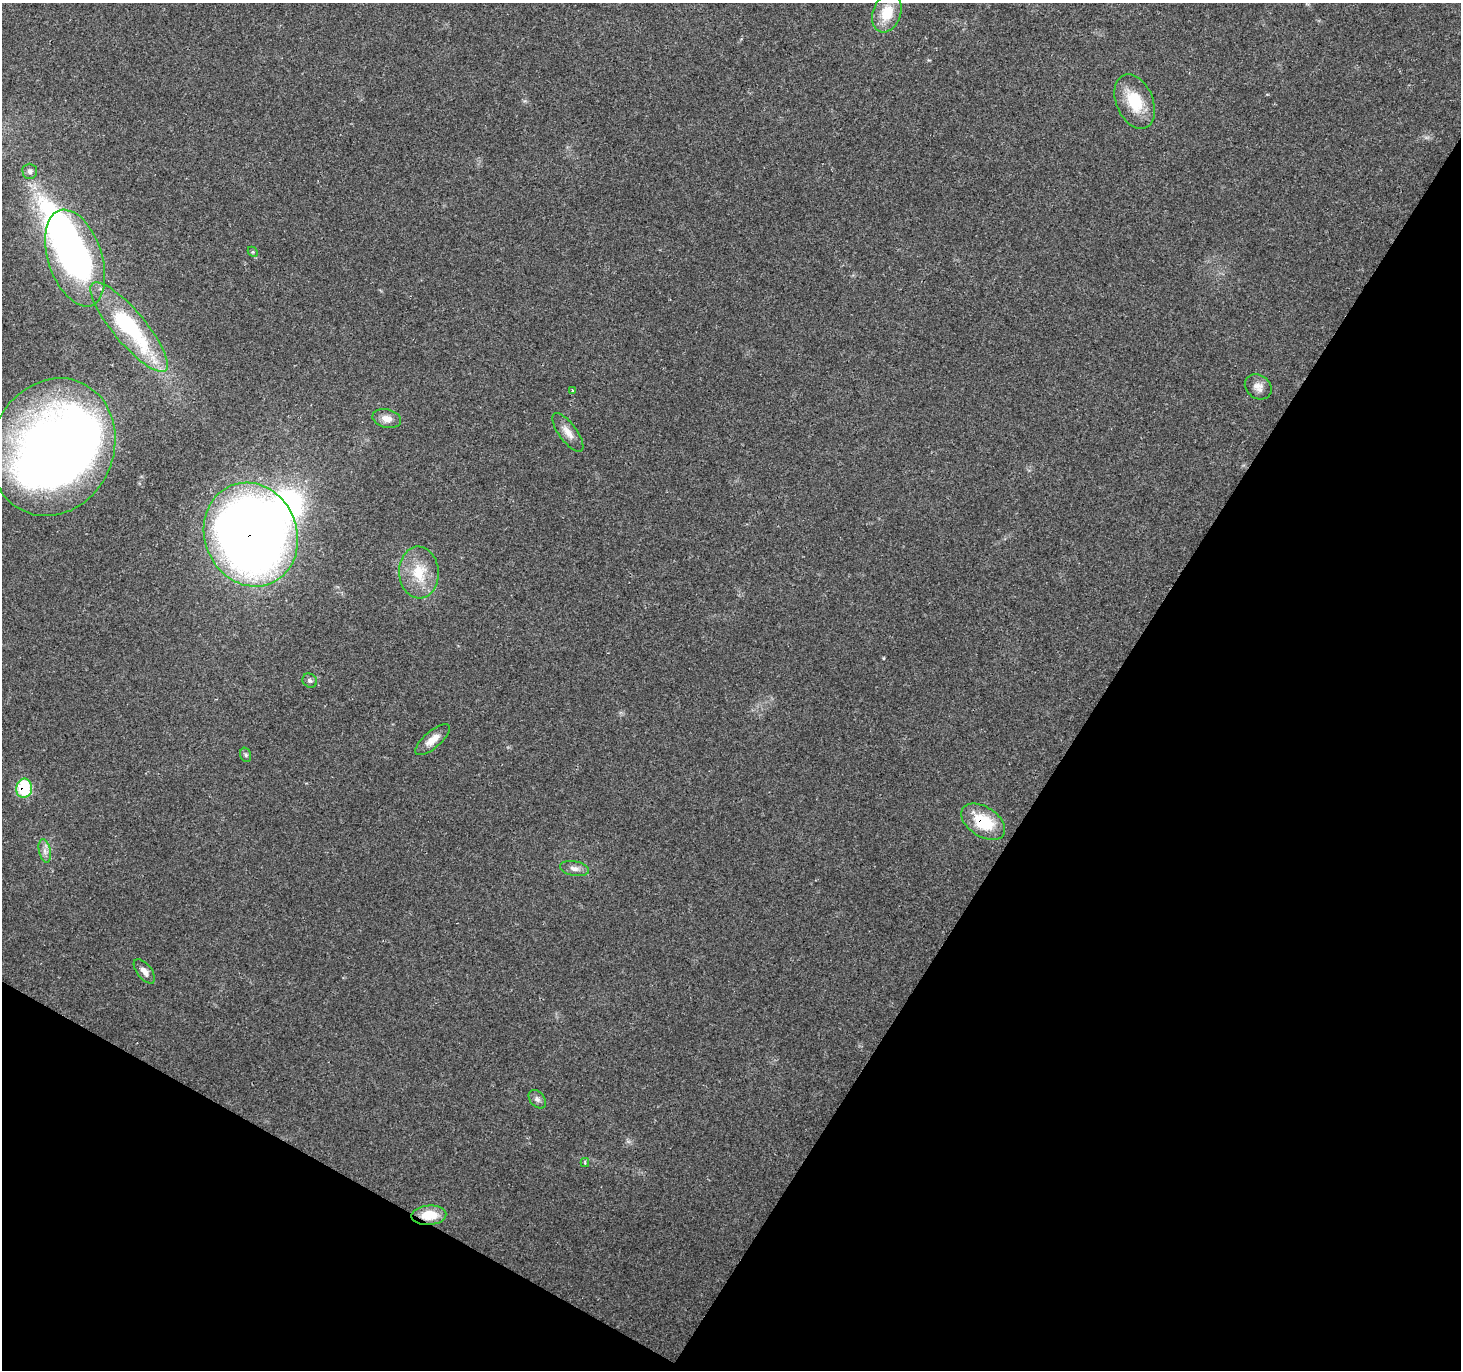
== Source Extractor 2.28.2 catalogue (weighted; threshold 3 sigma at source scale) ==
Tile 15 of 4 x 4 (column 3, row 4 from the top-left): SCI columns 2921-4379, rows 190-1557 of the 5843 x 5920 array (HDU 1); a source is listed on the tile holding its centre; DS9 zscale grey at full resolution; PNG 1463 x 1372 px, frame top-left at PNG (2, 3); each listed source drawn as its Kron ellipse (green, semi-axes under 4 px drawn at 4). Shown black and unused: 31% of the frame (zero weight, under 2 of 3 exposures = <1% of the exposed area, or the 3 px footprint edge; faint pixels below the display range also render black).
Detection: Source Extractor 2.28.2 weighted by HDU 2 'WHT'; one run over the whole footprint, this tile lists its part. Background 0.0649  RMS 0.0047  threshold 0.0211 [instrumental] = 3 sigma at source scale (4.5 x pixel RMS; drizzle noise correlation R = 1.50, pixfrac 1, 0.0396/0.0396 arcsec/px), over >= 5 px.
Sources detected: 27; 3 inside a brighter object's white glare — neither listed nor drawn; the other 24 listed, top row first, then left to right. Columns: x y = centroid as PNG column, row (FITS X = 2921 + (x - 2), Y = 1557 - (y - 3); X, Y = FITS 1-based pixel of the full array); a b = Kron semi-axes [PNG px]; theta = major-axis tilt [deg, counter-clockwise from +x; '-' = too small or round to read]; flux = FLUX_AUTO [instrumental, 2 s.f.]
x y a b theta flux
887 13 20 14 70 13
1135 102 28 18 -67 17
30 171 7 7 - 1.7
253 252 6 4 -45 0.62
75 258 50 27 -71 130
129 327 57 16 -50 54
1258 387 14 11 -34 3.6
572 391 4 3 - 0.93
387 419 14 9 -13 4.3
568 432 23 9 -53 4.9
53 447 70 60 65 400
251 535 53 46 -68 550
419 572 26 20 -87 16
310 681 8 6 -43 1.2
432 740 21 8 40 5.4
246 755 7 5 -72 0.96
24 788 9 8 - 26
983 822 24 15 -33 20
45 851 12 5 -78 2.5
574 868 14 7 -11 2.7
144 971 14 7 -52 2.9
537 1099 10 7 -51 1.9
585 1163 4 4 - 0.57
429 1215 17 9 4 11
Overlapping masked pixels (flux is a lower limit): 4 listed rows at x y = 251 535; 24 788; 983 822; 429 1215